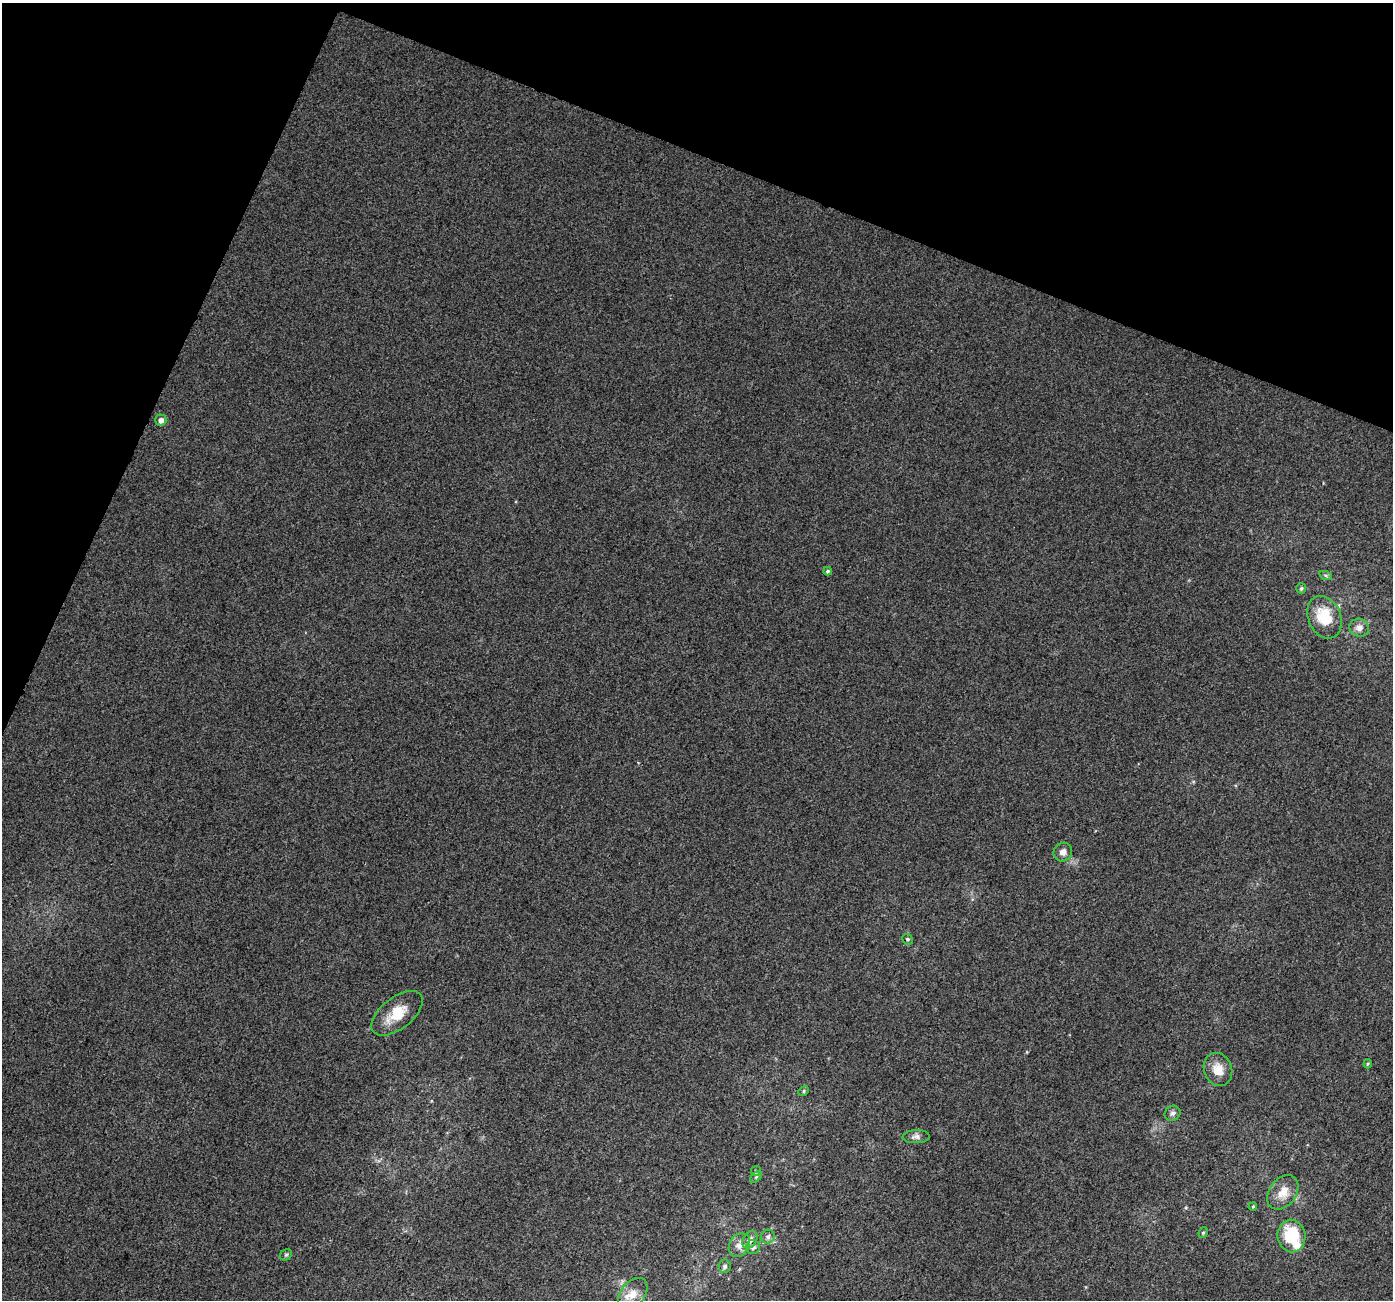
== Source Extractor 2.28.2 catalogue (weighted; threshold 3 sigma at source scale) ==
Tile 2 of 4 x 4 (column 2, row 1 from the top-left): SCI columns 1426-2816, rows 4220-5517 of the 5625 x 5778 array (HDU 1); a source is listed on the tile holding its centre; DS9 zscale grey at full resolution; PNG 1395 x 1302 px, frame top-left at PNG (2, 3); each listed source drawn as its Kron ellipse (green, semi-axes under 4 px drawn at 4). Shown black and unused: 20% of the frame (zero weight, under 3 of 4 exposures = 5% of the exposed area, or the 3 px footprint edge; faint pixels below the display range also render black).
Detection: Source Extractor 2.28.2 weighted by HDU 2 'WHT'; one run over the whole footprint, this tile lists its part. Background 0.00162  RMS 0.0036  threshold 0.0163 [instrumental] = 3 sigma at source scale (4.5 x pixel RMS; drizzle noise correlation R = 1.50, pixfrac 1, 0.0396/0.0396 arcsec/px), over >= 5 px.
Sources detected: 29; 2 inside a brighter listed object's ellipse — not listed separately; the other 27 listed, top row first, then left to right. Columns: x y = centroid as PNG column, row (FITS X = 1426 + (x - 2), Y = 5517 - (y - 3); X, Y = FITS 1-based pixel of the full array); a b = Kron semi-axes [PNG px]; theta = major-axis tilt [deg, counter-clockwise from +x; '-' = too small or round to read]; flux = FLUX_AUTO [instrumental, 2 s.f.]
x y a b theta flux
161 420 5 5 - 1.9
828 571 4 4 - 0.69
1326 576 6 4 -20 0.59
1301 588 5 5 - 0.67
1325 617 22 16 -67 13
1359 628 9 9 - 2.5
1063 852 10 9 - 2.2
907 939 5 5 - 0.59
397 1013 30 15 38 9.3
1368 1064 5 3 - 0.45
1218 1069 17 14 -68 5
804 1091 5 4 - 0.58
1172 1113 8 7 - 1.1
916 1137 14 6 2 1.5
756 1171 5 5 - 0.52
756 1177 7 4 45 0.62
1283 1192 19 13 54 5.8
1253 1207 4 3 - 0.46
1203 1232 5 4 - 0.57
1291 1236 16 14 -82 16
768 1237 7 6 - 1.2
750 1240 9 6 55 2.2
739 1245 12 9 57 3
753 1247 7 7 - 1.4
286 1255 6 5 - 0.64
725 1266 7 6 - 1.1
633 1294 18 12 51 4.5